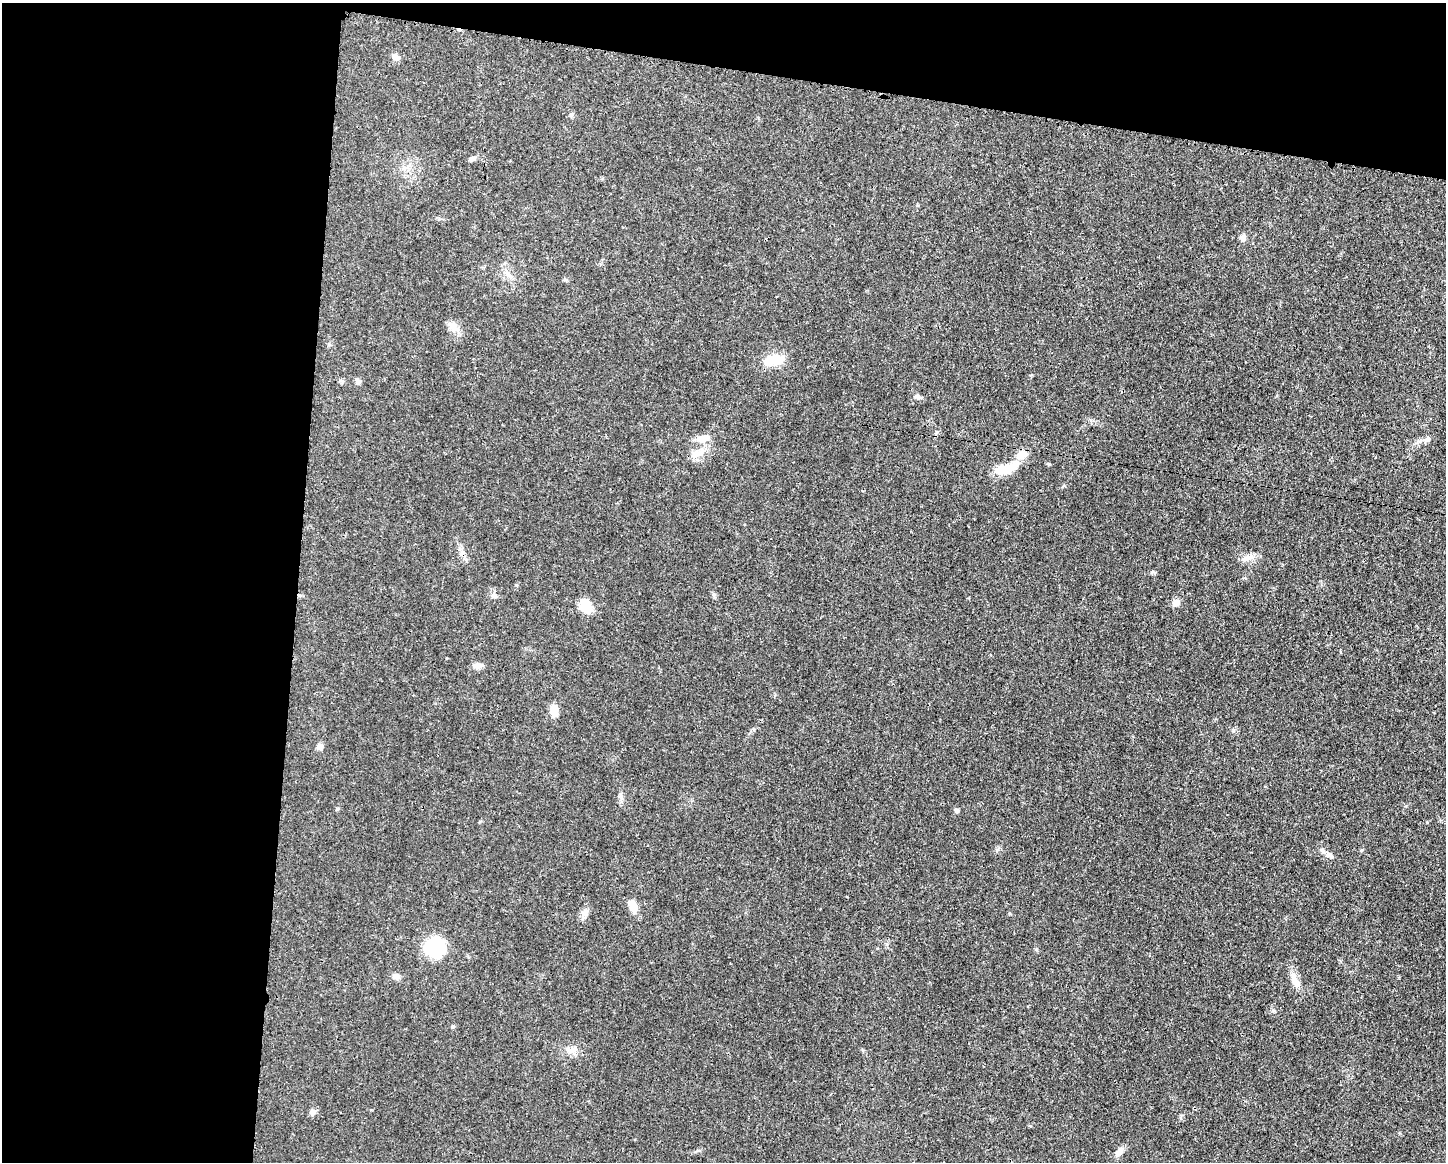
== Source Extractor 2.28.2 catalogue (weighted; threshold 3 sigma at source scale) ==
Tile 1 of 3 x 4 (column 1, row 1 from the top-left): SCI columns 112-1555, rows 3491-4650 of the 4670 x 4657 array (HDU 1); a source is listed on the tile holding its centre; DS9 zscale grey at full resolution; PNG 1448 x 1164 px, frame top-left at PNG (2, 3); no overlay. Shown black and unused: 27% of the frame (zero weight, under 3 of 4 exposures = <1% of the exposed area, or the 3 px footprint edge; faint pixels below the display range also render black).
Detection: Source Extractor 2.28.2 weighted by HDU 2 'WHT'; one run over the whole footprint, this tile lists its part. Background 0.0206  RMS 0.0023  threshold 0.0102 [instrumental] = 3 sigma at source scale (4.5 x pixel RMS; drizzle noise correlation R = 1.50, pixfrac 1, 0.05/0.05 arcsec/px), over >= 5 px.
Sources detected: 34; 1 inside a brighter listed object's ellipse — not listed separately; the other 33 listed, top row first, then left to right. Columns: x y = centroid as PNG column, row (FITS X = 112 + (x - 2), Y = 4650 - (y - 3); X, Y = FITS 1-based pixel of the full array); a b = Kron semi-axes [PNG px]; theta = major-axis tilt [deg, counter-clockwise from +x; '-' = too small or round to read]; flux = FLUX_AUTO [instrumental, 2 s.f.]
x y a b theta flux
396 57 10 7 -16 1.1
571 115 6 5 - 0.39
471 159 10 5 22 0.63
1243 238 8 7 - 0.95
508 274 11 6 -42 1.1
453 327 13 10 -24 1.8
774 360 27 13 8 4.6
358 382 7 6 - 0.74
917 397 9 5 -14 0.62
703 438 16 9 16 2.1
1427 439 9 7 26 0.84
697 453 23 7 19 2.1
1021 455 16 11 34 2.3
1003 469 26 13 9 4.4
1248 557 17 7 20 1.6
714 595 7 4 -71 0.38
494 596 7 5 -44 0.54
1176 603 11 8 20 1.2
585 606 16 13 -69 3.5
478 666 15 6 17 0.99
554 710 14 9 -88 2.3
320 747 7 7 - 1.1
956 810 6 5 - 0.45
1427 822 3 3 - 0.17
1329 855 12 7 -24 1.1
632 906 15 8 -64 2.7
585 914 7 4 -18 0.55
435 947 18 17 - 13
396 977 9 7 -13 0.84
1295 981 19 9 -59 2
575 1049 7 4 57 0.61
312 1112 9 7 55 0.93
1119 1152 13 8 62 1.2
Unlisted compact peaks at least as high as the median listed source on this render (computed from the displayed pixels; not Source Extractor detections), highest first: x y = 1049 464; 1274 1011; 337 809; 1152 572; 516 585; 453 1026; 1010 914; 1406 806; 1233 731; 1036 949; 863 1050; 698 1150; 998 849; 565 280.